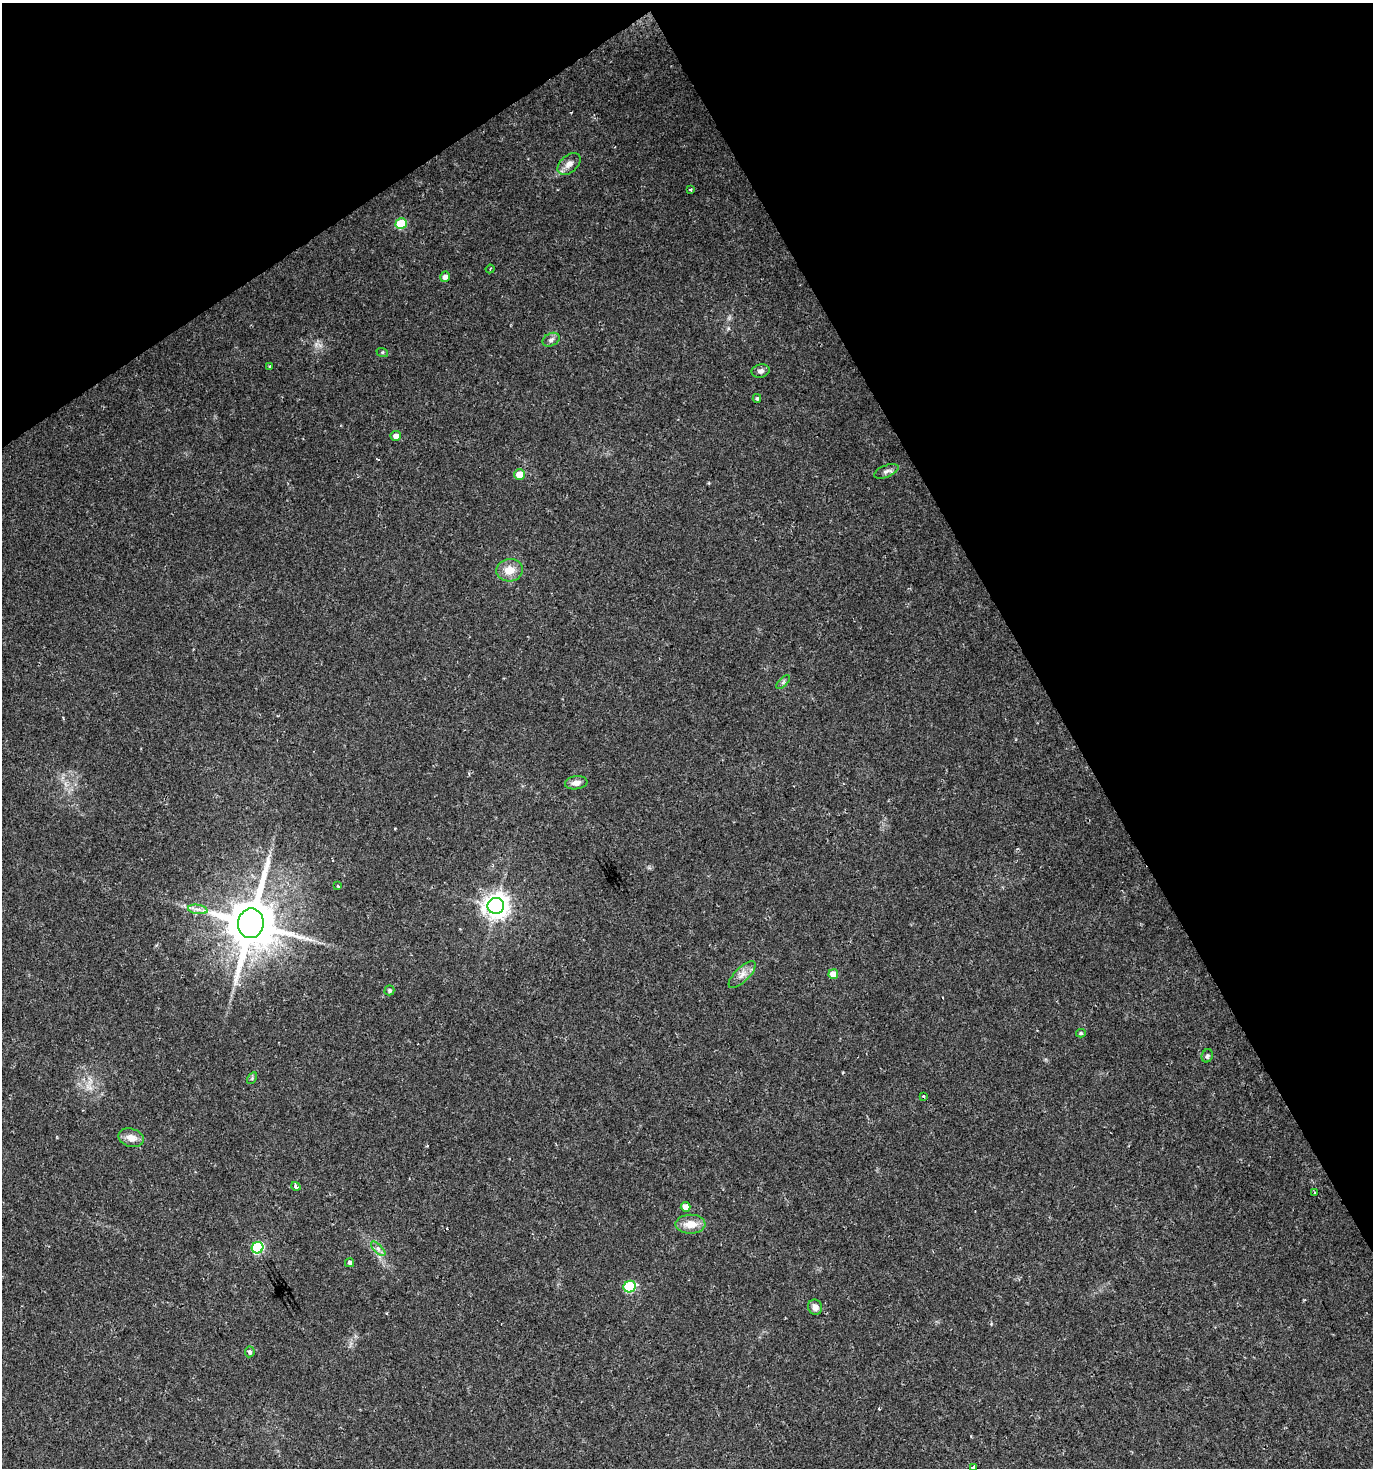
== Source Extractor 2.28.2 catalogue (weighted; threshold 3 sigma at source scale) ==
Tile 3 of 4 x 4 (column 3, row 1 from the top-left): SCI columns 2918-4288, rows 4401-5866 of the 5773 x 5868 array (HDU 1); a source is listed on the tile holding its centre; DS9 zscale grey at full resolution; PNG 1375 x 1470 px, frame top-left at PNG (2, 3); each listed source drawn as its Kron ellipse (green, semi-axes under 4 px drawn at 4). Shown black and unused: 30% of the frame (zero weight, under 2 of 3 exposures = <1% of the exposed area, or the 3 px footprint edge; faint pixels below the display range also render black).
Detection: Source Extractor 2.28.2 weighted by HDU 2 'WHT'; one run over the whole footprint, this tile lists its part. Background 0.027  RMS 0.0031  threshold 0.0139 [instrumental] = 3 sigma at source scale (4.5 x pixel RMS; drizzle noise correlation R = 1.50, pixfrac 1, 0.0396/0.0396 arcsec/px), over >= 5 px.
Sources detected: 41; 1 cosmic-ray / hot-pixel residue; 1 long thin detection or spike segment (spike, bleed or trail) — neither listed nor drawn; the other 39 listed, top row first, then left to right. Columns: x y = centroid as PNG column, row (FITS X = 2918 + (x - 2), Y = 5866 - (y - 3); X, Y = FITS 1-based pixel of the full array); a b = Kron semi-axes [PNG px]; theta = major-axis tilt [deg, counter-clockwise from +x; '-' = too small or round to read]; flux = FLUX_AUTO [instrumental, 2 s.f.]
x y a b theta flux
569 164 13 8 41 2.2
690 189 3 3 - 0.39
401 224 6 5 - 13
490 269 4 3 - 0.31
445 277 5 5 - 1.6
551 340 9 6 27 1.1
382 352 6 4 -18 0.38
270 366 4 2 - 0.44
761 371 9 6 13 1.1
757 398 4 3 - 0.47
396 436 5 5 - 1.7
886 471 13 6 21 1.2
519 474 5 5 - 4.3
510 570 13 11 6 4.3
783 682 9 3 45 0.58
576 783 11 6 8 2.1
338 886 3 3 - 0.46
496 906 8 8 - 280
198 909 10 4 -8 1.3
251 923 15 13 81 1800
833 974 5 5 - 4.6
742 975 17 7 45 2.4
389 990 5 5 - 0.71
1081 1033 5 4 - 0.47
1207 1056 7 5 66 0.69
252 1078 6 4 57 0.43
923 1096 3 2 - 0.33
131 1138 13 9 -16 2.8
296 1186 5 4 - 1.3
1314 1193 3 2 - 0.35
685 1207 5 5 - 3.2
690 1224 15 9 1 4.3
258 1248 6 5 - 30
378 1249 9 3 -45 0.8
350 1263 4 4 - 0.95
630 1287 6 5 - 20
815 1307 8 7 - 1.8
250 1352 5 5 - 0.83
973 1467 3 3 - 1.8
Isophote crosses this tile's border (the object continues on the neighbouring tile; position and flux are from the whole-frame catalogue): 1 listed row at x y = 973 1467